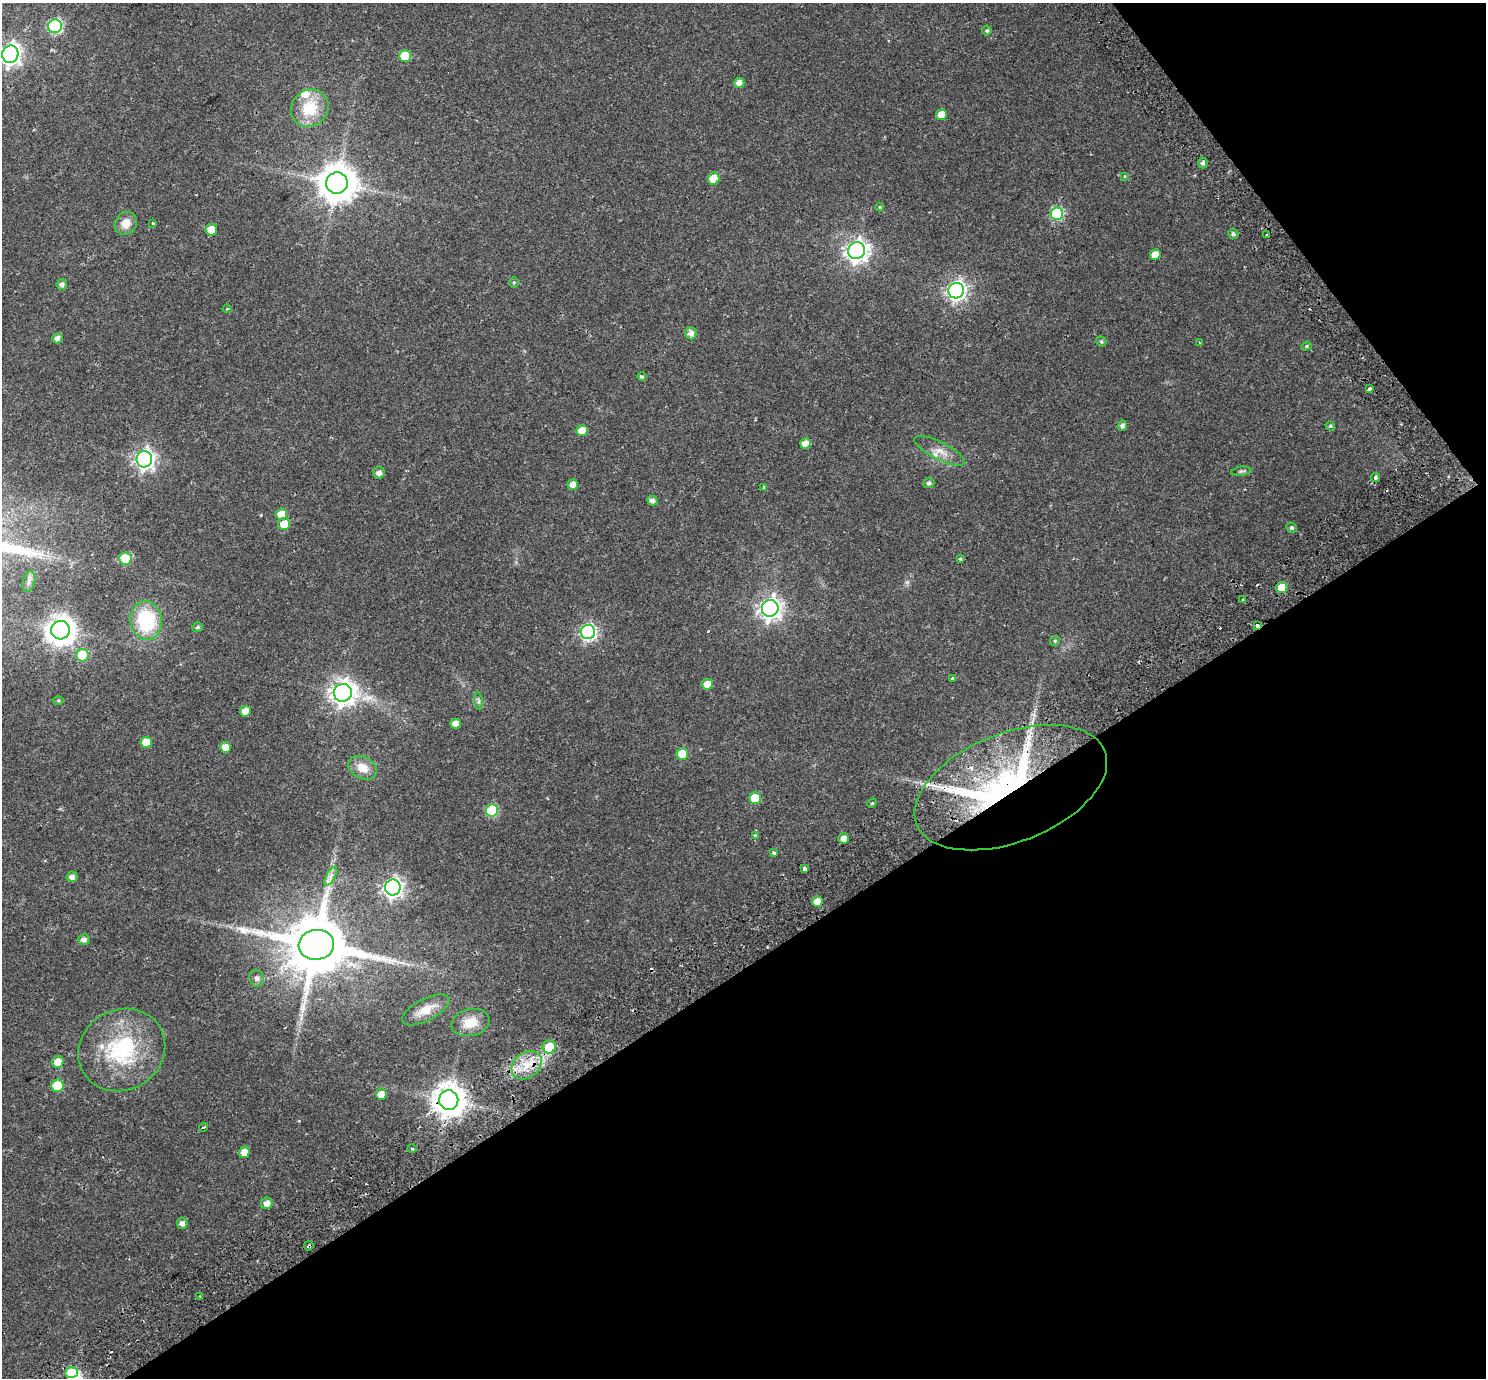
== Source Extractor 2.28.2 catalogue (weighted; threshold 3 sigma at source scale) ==
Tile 12 of 4 x 4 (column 4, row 3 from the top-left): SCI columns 4519-6002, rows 1599-2974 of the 6075 x 6008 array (HDU 1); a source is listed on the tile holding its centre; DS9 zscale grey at full resolution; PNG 1488 x 1380 px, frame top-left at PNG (2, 3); each listed source drawn as its Kron ellipse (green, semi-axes under 4 px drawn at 4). Shown black and unused: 35% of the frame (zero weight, under 2 of 3 exposures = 5% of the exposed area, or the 3 px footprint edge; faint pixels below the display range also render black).
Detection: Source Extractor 2.28.2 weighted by HDU 2 'WHT'; one run over the whole footprint, this tile lists its part. Background 0.0554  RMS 0.0045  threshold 0.0201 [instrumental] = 3 sigma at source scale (4.5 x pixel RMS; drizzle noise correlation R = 1.50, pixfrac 1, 0.0396/0.0396 arcsec/px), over >= 5 px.
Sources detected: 114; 1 inside a brighter object's white glare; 8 cosmic-ray / hot-pixel residue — neither listed nor drawn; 2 inside a brighter listed object's ellipse — not listed separately; the other 103 listed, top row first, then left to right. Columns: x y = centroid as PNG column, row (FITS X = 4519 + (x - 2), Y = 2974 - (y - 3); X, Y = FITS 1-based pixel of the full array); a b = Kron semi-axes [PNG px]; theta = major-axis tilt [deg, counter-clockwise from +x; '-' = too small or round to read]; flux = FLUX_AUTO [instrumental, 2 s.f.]
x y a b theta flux
55 26 7 7 - 59
987 31 5 5 - 0.72
10 54 9 8 - 200
405 56 6 6 - 14
739 83 5 5 - 2.8
310 108 20 17 43 14
941 115 5 5 - 4.9
1203 163 5 4 - 1.3
1125 176 4 3 - 0.32
714 179 6 5 - 8.9
337 183 11 10 - 980
880 207 4 4 - 0.43
1057 214 6 6 - 40
126 223 12 10 47 4.7
153 224 3 3 - 1.3
211 230 6 6 - 4.9
1233 234 5 5 - 1
1267 235 3 2 - 0.63
856 251 8 8 - 260
1155 255 5 5 - 5.2
514 283 5 5 - 0.61
62 284 5 5 - 1.6
956 291 8 7 - 160
227 309 4 4 - 0.53
691 333 6 6 - 2.2
57 338 5 5 - 2.1
1101 341 5 5 - 0.7
1199 342 4 3 - 0.34
1306 346 5 4 - 0.53
642 376 4 3 - 0.95
1370 388 4 3 - 4.1
1122 426 5 4 - 1.5
1330 426 5 4 - 0.66
582 431 5 5 - 5.4
805 444 5 5 - 4.3
940 451 28 8 -27 4.6
144 459 8 8 - 180
1241 471 10 4 7 0.89
379 473 6 5 - 1.8
1375 477 5 4 - 0.88
929 483 5 5 - 1.2
573 484 5 5 - 2.8
763 487 3 3 - 0.55
652 500 5 5 - 1.5
281 514 6 5 - 6.1
284 524 6 6 - 6
1291 528 5 5 - 0.95
125 558 6 6 - 22
960 559 4 4 - 0.54
29 582 11 6 74 1.6
1282 588 5 5 - 9.9
1243 600 3 3 - 7.3
770 608 8 8 - 240
146 620 19 16 -85 28
1257 625 4 3 - 5.9
198 627 5 4 - 0.78
60 630 9 9 - 490
588 632 7 7 - 95
1055 641 5 4 - 0.56
83 655 6 6 - 17
952 678 3 3 - 0.83
707 684 5 5 - 4.7
343 693 9 9 - 330
58 700 5 3 - 0.44
478 701 9 4 -82 0.9
245 711 5 5 - 3.7
455 723 5 5 - 2.7
146 742 6 5 - 6.3
225 747 5 5 - 4.2
682 754 6 5 - 11
363 768 15 11 -28 5.3
1011 788 101 54 21 180
755 798 6 6 - 12
872 803 5 4 - 0.51
492 810 6 6 - 25
755 835 3 3 - 0.53
844 838 5 5 - 2.8
774 853 4 3 - 2.2
804 869 4 3 - 3.2
331 876 10 4 60 1.6
72 877 5 5 - 2
393 888 8 8 - 170
817 901 5 5 - 4.6
84 940 6 5 - 1.8
316 945 18 15 7 3500
257 978 8 7 - 1.5
426 1010 26 11 28 6.4
470 1023 19 13 12 7.5
549 1047 7 6 - 9.7
122 1050 44 40 30 41
58 1062 6 6 - 4.5
527 1065 16 12 38 7.8
57 1086 6 6 - 16
381 1094 5 5 - 4.3
449 1100 10 9 - 690
203 1127 4 3 - 2.3
412 1149 4 3 - 0.44
244 1152 6 5 - 3.8
267 1203 6 5 - 2.6
182 1223 5 5 - 1.7
309 1246 5 3 - 0.88
200 1296 3 3 - 0.39
71 1373 6 5 - 11
Overlapping masked pixels (flux is a lower limit): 5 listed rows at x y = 1257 625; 1011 788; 527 1065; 449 1100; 309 1246
Isophote crosses this tile's border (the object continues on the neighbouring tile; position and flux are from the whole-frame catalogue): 1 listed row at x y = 10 54